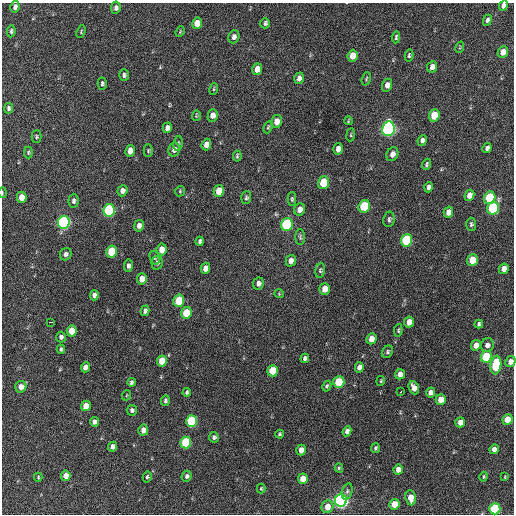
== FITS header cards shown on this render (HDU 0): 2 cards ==
NAXIS1  =                  512 / Axis length
NAXIS2  =                  512 / Axis length

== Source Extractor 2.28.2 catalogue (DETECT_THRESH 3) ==
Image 512 x 512 px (HDU 0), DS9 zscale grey, 1 PNG px = 1 image px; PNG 516 x 516 px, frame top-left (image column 1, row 512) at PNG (2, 3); each listed source drawn as its Kron ellipse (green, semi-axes under 4 px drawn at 4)
Background 213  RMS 14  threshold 43.4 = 3 sigma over >= 5 px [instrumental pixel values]
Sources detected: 153; all 153 listed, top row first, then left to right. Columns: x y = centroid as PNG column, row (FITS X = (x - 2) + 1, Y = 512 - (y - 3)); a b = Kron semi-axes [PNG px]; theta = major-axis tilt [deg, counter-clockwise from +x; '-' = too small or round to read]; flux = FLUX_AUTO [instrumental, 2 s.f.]
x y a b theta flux
503 6 5 4 - 3300
15 7 6 4 79 3400
116 8 6 5 - 3000
487 20 6 4 65 2500
197 23 6 5 - 12000
265 23 5 4 - 2100
11 31 6 4 83 1800
81 32 6 2 70 870
180 32 5 3 - 910
234 37 7 5 72 3700
396 37 6 3 85 1900
460 47 6 3 71 1000
503 52 6 5 - 8500
409 55 6 4 78 1900
353 56 6 5 - 14000
432 67 6 4 65 6100
257 69 6 5 - 9600
124 75 6 5 - 2500
299 78 6 4 71 4500
366 79 7 4 72 1300
102 84 6 4 87 2000
387 85 6 5 - 5300
214 89 6 4 81 1300
9 108 5 4 - 2500
196 115 5 3 - 1100
213 115 6 5 - 5500
434 115 6 5 - 23000
276 121 6 5 - 8300
348 121 4 3 - 1000
268 127 6 4 66 1400
167 128 5 4 - 4200
388 129 7 6 - 290000
351 135 6 3 83 1100
36 137 6 5 - 1600
422 140 5 4 - 3100
178 143 7 4 82 1800
206 144 6 4 70 8800
487 148 5 4 - 3200
174 149 7 5 77 4800
338 149 6 4 72 6200
130 151 6 4 81 7800
148 151 6 4 89 1400
28 152 6 4 88 1200
392 154 7 5 64 5200
237 156 5 3 - 1300
427 164 6 3 70 1900
323 183 6 5 - 32000
429 187 5 4 - 3000
122 191 6 5 - 4400
180 191 5 5 - 1100
219 191 6 5 - 19000
2 193 5 2 - 1000
469 195 6 4 64 8000
22 197 5 5 - 11000
246 198 6 5 - 1900
490 198 6 5 - 59000
292 199 7 4 89 1500
73 201 7 5 87 2600
364 206 6 5 - 50000
493 208 6 6 - 80000
300 209 6 5 - 5800
109 210 6 5 - 130000
448 212 6 4 74 7000
389 219 8 5 81 2500
64 222 6 6 - 210000
287 224 6 6 - 94000
471 224 6 5 - 2000
139 226 6 4 78 4400
300 237 8 5 -89 1900
407 240 6 5 - 72000
200 241 4 4 - 2400
162 250 6 5 - 11000
112 251 6 5 - 36000
66 254 6 5 - 2800
155 258 7 5 -73 1500
472 260 6 5 - 20000
291 261 6 5 - 5300
157 263 7 5 78 2600
128 266 6 4 82 2700
205 268 5 4 - 6200
504 269 5 4 - 6600
320 270 8 4 84 1900
142 279 5 5 - 9000
258 283 6 5 - 4200
325 289 6 5 - 9500
279 294 4 4 - 970
94 295 5 4 - 4200
179 301 6 5 - 39000
145 311 5 4 - 3200
186 313 6 5 - 27000
51 322 4 2 - 5100
409 322 5 5 - 9000
479 324 4 4 - 2200
398 330 6 4 82 1600
72 331 5 5 - 18000
61 337 5 5 - 2700
371 339 5 5 - 8800
476 345 5 4 - 6400
487 345 7 6 - 4300
61 349 4 3 - 1800
387 352 6 5 - 1900
486 357 6 5 - 52000
305 358 5 4 - 3400
162 361 5 5 - 19000
510 362 5 5 - 5800
496 365 9 5 83 58000
85 367 5 4 - 5800
359 367 5 4 - 6400
273 371 6 5 - 27000
400 374 5 5 - 6700
381 381 5 4 - 1200
131 382 4 3 - 2100
339 382 6 5 - 40000
327 386 5 4 - 1700
21 387 6 5 - 8000
414 388 7 5 -68 6800
187 392 4 4 - 1900
401 392 3 3 - 3300
430 392 5 4 - 4700
127 395 5 3 - 830
441 400 5 5 - 11000
165 401 5 4 - 2000
86 406 5 5 - 11000
132 410 5 5 - 2700
508 420 5 5 - 19000
192 421 6 5 - 79000
94 422 5 4 - 4400
460 422 5 4 - 7600
143 430 5 5 - 6100
347 431 5 4 - 3700
280 434 4 3 - 1400
214 437 5 5 - 2400
186 442 6 5 - 60000
113 447 5 4 - 5100
375 448 5 4 - 1600
494 449 5 4 - 5400
301 450 5 4 - 7600
339 468 4 4 - 1100
398 469 5 4 - 8100
66 476 5 4 - 10000
187 476 5 5 - 2500
38 477 4 3 - 1000
147 477 5 4 - 1700
484 477 5 4 - 1300
505 477 4 3 - 870
303 479 5 5 - 12000
261 489 5 4 - 1100
347 491 8 5 74 2300
411 498 7 5 -82 13000
341 500 6 6 - 330000
394 504 5 5 - 17000
327 507 6 6 - 10000
495 509 5 5 - 76000
At the frame edge (FLAGS 8, measured only in part): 3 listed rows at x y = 503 6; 2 193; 510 362